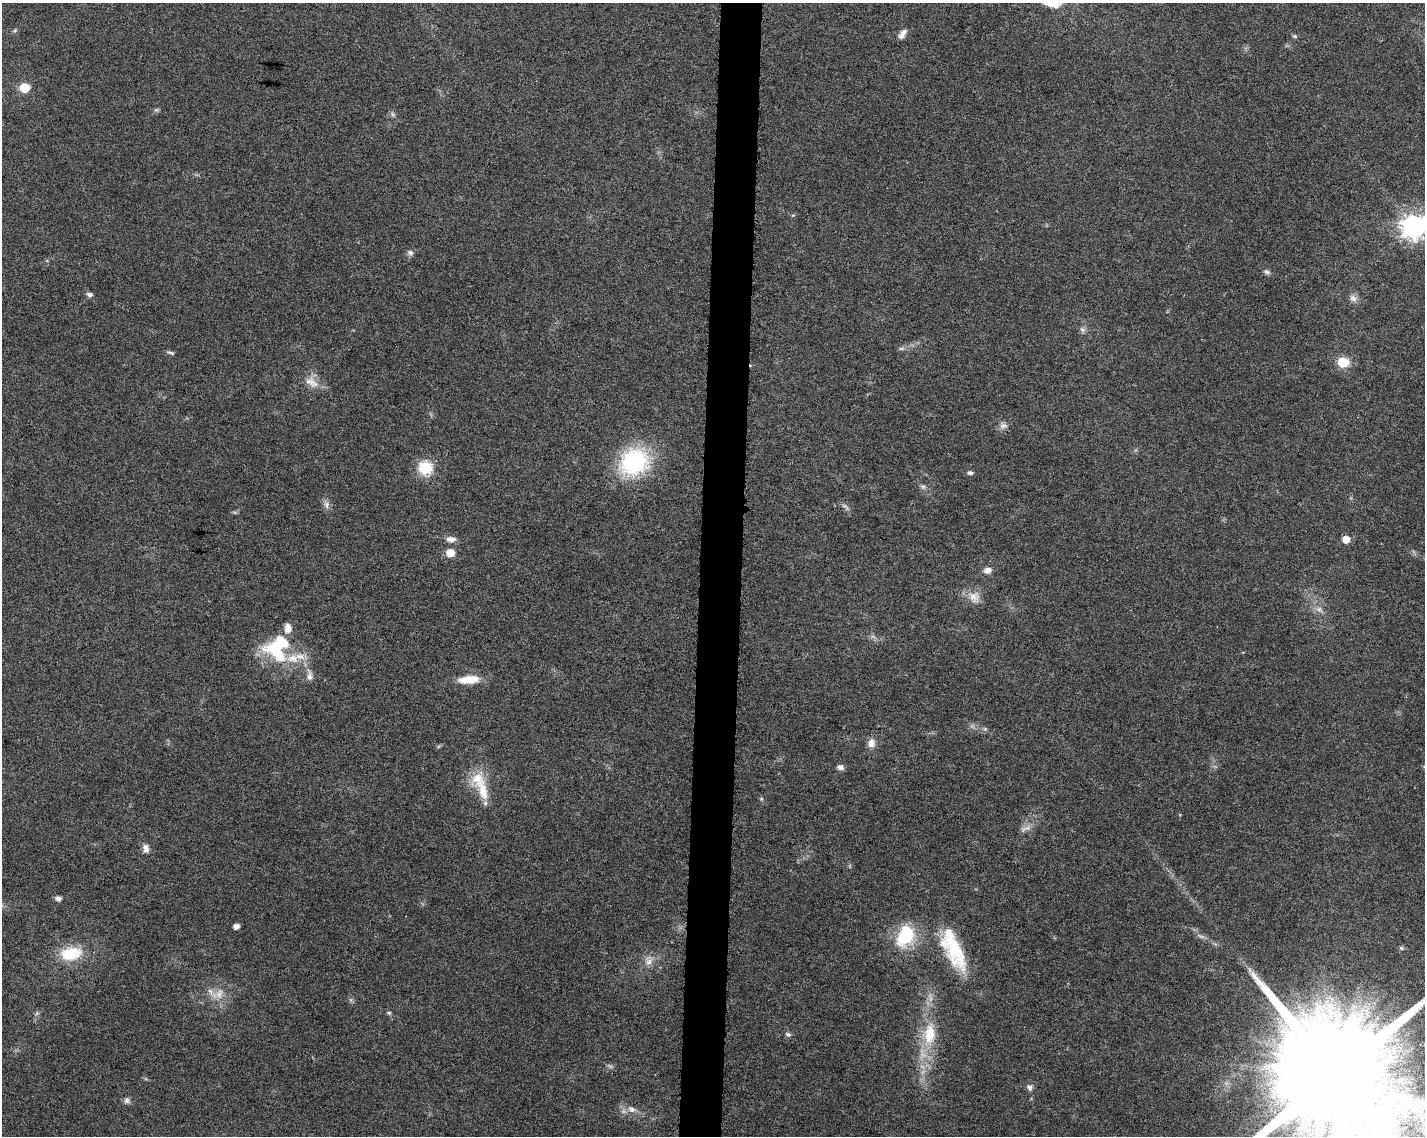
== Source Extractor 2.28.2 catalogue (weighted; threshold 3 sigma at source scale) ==
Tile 8 of 3 x 4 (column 2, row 3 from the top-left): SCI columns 1654-3076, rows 1147-2280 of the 4786 x 4554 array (HDU 1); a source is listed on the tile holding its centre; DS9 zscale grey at full resolution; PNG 1427 x 1138 px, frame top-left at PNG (2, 3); no overlay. Shown black and unused: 3% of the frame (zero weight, under 6 of 12 exposures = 1% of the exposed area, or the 3 px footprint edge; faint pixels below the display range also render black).
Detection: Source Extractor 2.28.2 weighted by HDU 2 'WHT'; one run over the whole footprint, this tile lists its part. Background 0.0301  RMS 0.002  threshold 0.00818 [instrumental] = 3 sigma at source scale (4.09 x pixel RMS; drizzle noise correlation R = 1.36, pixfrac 0.8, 0.0396/0.0396 arcsec/px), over >= 5 px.
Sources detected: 66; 2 too faint to see at this stretch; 1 inside a brighter object's white glare — not listed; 8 inside a brighter listed object's ellipse — not listed separately; the other 55 listed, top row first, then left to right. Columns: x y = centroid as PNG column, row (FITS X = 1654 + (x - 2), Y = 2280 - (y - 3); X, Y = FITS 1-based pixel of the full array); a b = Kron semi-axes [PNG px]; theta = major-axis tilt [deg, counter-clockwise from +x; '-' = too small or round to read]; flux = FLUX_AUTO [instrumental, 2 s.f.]
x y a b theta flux
1055 4 17 13 20 2
15 30 6 4 45 0.26
902 34 13 7 57 1
1295 36 7 5 -20 0.3
24 88 6 6 - 8.9
157 110 7 5 -9 0.33
1414 227 9 8 - 160
410 252 8 7 - 0.58
1267 272 9 6 -23 0.52
89 294 6 5 - 0.73
1353 298 10 8 -45 1
1082 330 9 7 -37 0.59
901 348 8 4 8 0.41
170 353 11 4 -16 0.4
1343 362 6 6 - 13
311 382 22 13 -35 2.4
1003 426 11 8 14 0.88
634 462 27 23 36 23
425 468 6 6 - 27
970 473 8 6 -3 0.46
923 486 8 6 -47 0.52
327 505 11 8 -89 0.88
451 539 13 7 -2 1.2
1346 539 5 5 - 2.8
450 553 6 5 - 3.3
988 570 10 8 16 1.2
974 597 18 15 -55 2.2
1319 609 11 7 -38 0.97
288 628 13 9 86 1.5
873 637 7 4 -19 0.42
278 654 48 18 -35 11
469 679 23 9 4 4.2
985 729 6 5 - 0.32
871 743 12 9 84 1.3
840 767 8 6 -14 0.78
483 791 35 12 -78 5
1023 829 9 7 44 0.79
146 848 11 8 -81 1.1
58 898 5 5 - 0.92
236 926 5 4 - 1.2
905 935 25 17 60 11
1201 936 12 4 -16 0.6
954 947 55 17 -70 12
1401 948 6 5 - 0.33
71 954 21 12 9 8
649 961 16 11 69 1.8
219 994 17 11 70 2.4
389 1013 6 5 - 0.32
788 1034 8 6 -27 0.51
929 1034 32 16 86 7.5
610 1066 7 4 -19 0.37
1335 1075 44 27 -13 12000
1029 1087 9 7 -69 0.76
127 1100 9 7 -89 0.62
632 1109 14 8 -28 1.4
Isophote crosses this tile's border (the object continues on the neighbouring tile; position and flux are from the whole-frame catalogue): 3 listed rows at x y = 1055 4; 1414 227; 1335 1075